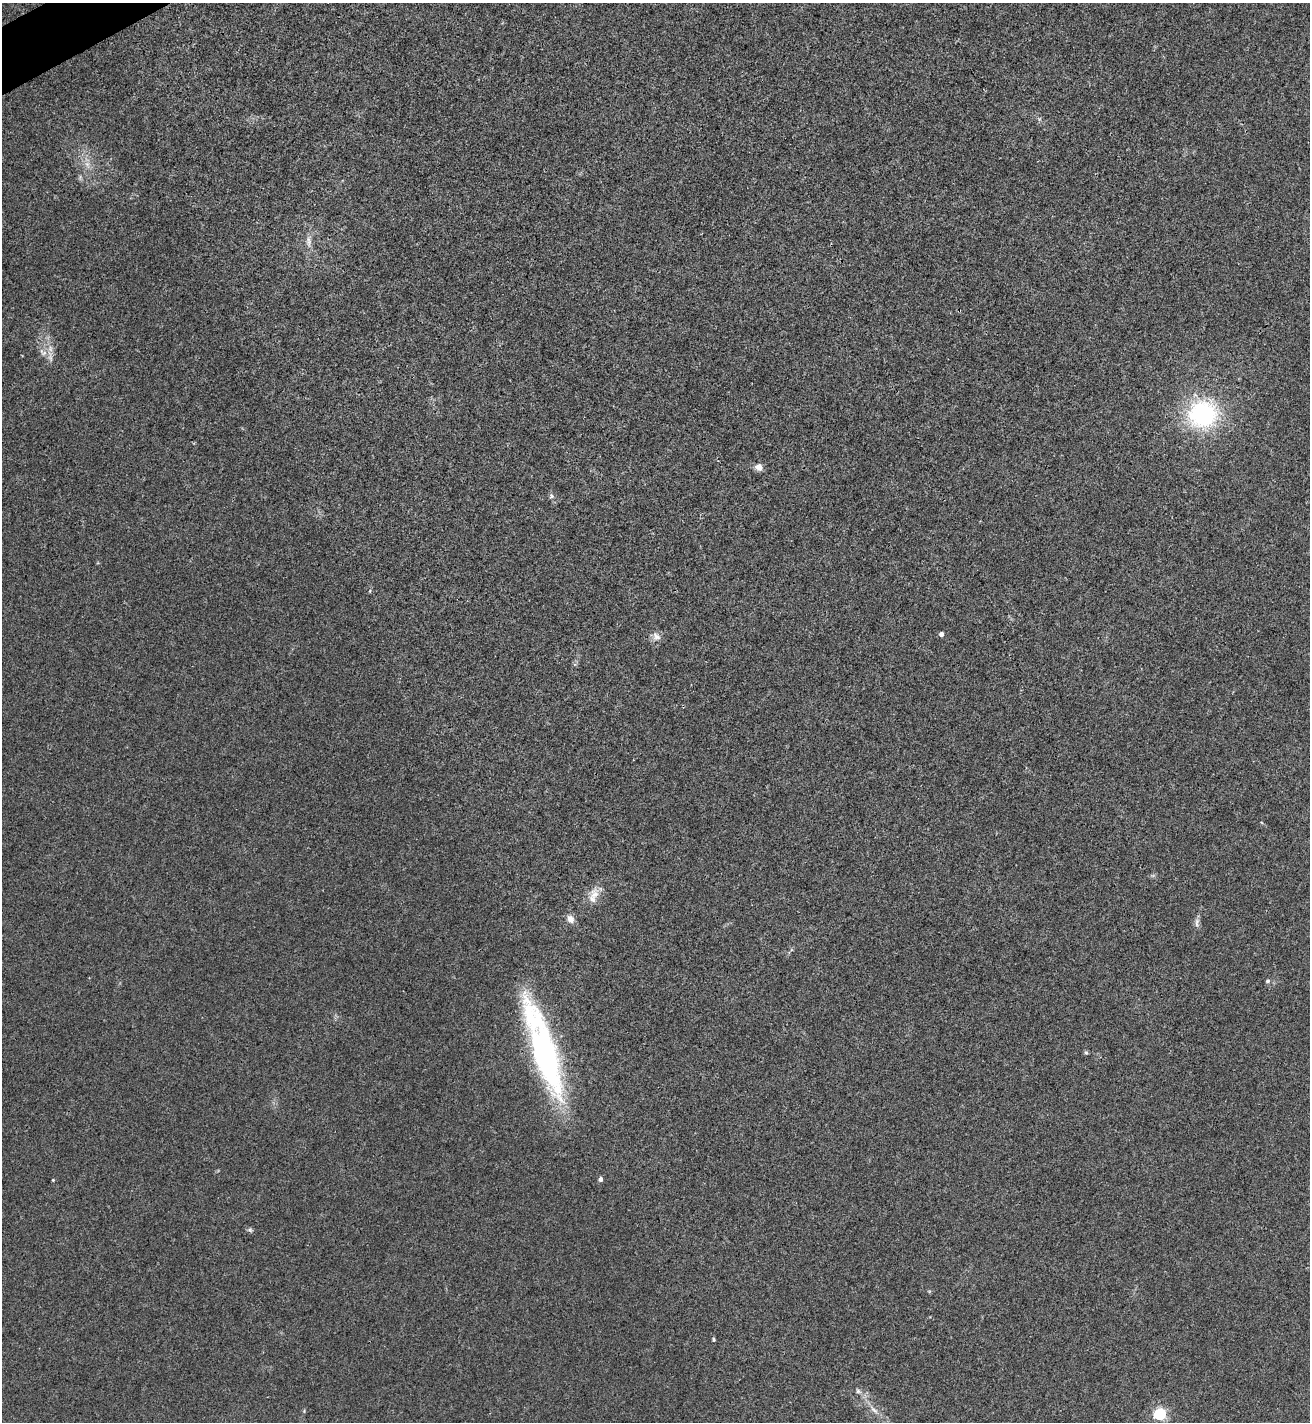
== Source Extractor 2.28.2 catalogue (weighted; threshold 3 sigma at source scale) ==
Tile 11 of 4 x 4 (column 3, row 3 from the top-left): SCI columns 2769-4076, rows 1423-2842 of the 5671 x 5681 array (HDU 1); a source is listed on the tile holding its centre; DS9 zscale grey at full resolution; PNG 1312 x 1424 px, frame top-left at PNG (2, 3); no overlay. Shown black and unused: <1% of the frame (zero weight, under 3 of 4 exposures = <1% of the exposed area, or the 3 px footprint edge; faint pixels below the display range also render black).
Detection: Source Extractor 2.28.2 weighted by HDU 2 'WHT'; one run over the whole footprint, this tile lists its part. Background 0.0189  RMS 0.005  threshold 0.0226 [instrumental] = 3 sigma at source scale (4.5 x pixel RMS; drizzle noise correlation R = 1.50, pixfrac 1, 0.05/0.05 arcsec/px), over >= 5 px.
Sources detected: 21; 1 inside a brighter listed object's ellipse — not listed separately; the other 20 listed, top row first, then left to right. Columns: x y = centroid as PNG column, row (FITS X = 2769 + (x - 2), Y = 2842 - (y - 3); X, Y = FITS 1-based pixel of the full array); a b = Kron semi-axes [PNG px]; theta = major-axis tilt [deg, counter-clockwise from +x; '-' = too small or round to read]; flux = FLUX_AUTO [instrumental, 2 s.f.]
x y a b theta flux
309 241 17 5 -87 2.8
44 353 8 5 45 1.6
1203 414 30 27 11 57
759 467 9 8 - 3.1
551 496 6 4 -90 0.88
941 634 4 4 - 2.4
656 636 13 8 -44 2.6
595 894 16 13 -86 5.3
570 919 10 8 -56 3.1
1197 923 14 5 83 1.8
1268 981 6 5 - 0.98
544 1050 112 23 -72 120
1086 1052 6 5 - 0.73
600 1179 4 4 - 1.9
53 1180 3 3 - 0.4
250 1230 7 4 -18 0.86
714 1339 5 4 - 0.63
858 1391 7 6 - 1.1
874 1410 15 5 -45 2.6
1160 1414 5 5 - 70